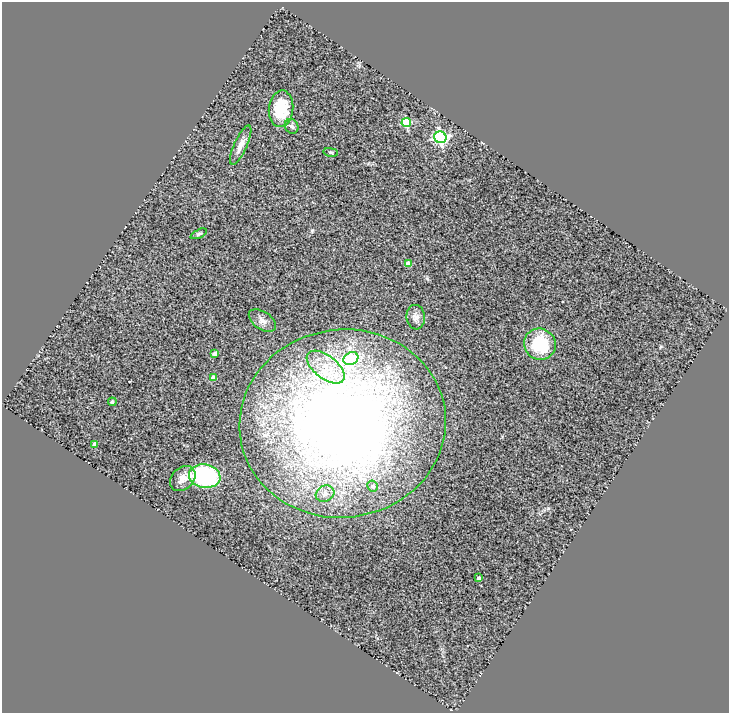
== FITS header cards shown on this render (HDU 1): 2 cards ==
NAXIS1  =                  727
NAXIS2  =                  711

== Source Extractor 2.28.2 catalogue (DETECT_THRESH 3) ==
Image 727 x 711 px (HDU 1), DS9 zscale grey, 1 PNG px = 1 image px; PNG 731 x 715 px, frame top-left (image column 1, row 711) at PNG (2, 2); each listed source drawn as its Kron ellipse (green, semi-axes under 4 px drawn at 4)
Background 0.908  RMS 0.24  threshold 0.719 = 3 sigma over >= 5 px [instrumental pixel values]
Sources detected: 23; all 23 listed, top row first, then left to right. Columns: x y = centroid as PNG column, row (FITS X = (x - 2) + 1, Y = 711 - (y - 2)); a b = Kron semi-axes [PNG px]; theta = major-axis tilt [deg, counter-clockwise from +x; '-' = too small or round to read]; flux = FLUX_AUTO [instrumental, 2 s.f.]
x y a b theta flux
281 109 18 12 85 460
406 123 4 4 - 910
292 126 7 6 - 48
440 137 6 6 - 3600
241 145 21 6 65 120
331 152 7 3 -9 19
199 234 9 4 24 26
408 264 4 4 - 250
416 317 12 9 -84 95
262 321 15 9 -35 110
540 344 16 15 - 790
215 353 4 4 - 110
351 359 8 6 28 1000
326 367 22 11 -38 380
213 378 4 4 - 170
112 402 4 3 - 28
343 423 103 94 8 16000
95 444 4 4 - 140
205 476 16 11 -11 1600
183 478 14 11 43 130
373 486 5 5 - 42
325 494 10 7 27 74
479 578 3 3 - 61